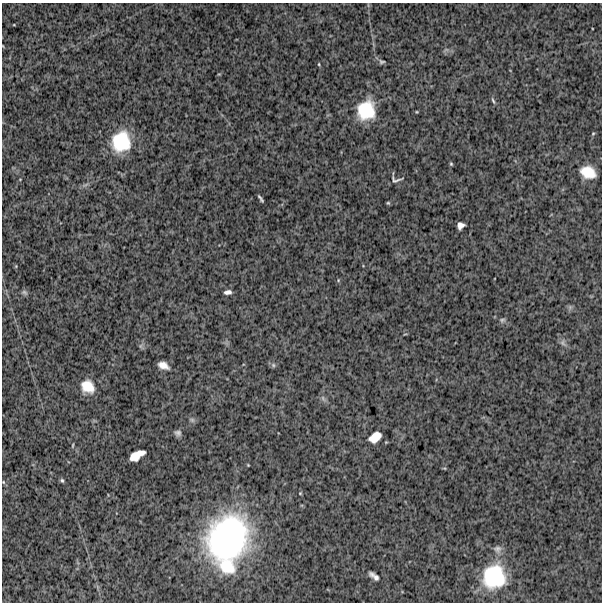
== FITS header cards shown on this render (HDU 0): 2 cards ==
NAXIS1  =                  600
NAXIS2  =                  600

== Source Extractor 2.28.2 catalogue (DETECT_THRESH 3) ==
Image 600 x 600 px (HDU 0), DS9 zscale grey, 1 PNG px = 1 image px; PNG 604 x 604 px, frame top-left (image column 1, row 600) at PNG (2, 3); no overlay
Background 1280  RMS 260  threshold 767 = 3 sigma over >= 5 px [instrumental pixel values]
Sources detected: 41; all 41 listed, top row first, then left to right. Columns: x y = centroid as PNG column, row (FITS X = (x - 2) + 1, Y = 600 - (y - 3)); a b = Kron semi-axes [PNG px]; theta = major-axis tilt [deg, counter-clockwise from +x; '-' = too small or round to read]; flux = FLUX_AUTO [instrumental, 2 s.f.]
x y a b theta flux
14 25 3 2 - 1.1e+04
382 62 7 5 -2 3.2e+04
319 64 4 3 - 1.5e+04
493 101 9 4 -66 3.3e+04
366 110 21 19 74 6.9e+05
417 112 4 3 - 1.4e+04
593 133 5 4 - 2.0e+04
121 142 22 20 76 8.5e+05
451 164 5 4 - 2.2e+04
588 172 17 12 -23 3.6e+05
20 179 5 3 - 1.3e+04
396 180 17 8 1 6.5e+04
260 198 8 3 -55 3.6e+04
388 203 4 4 - 2.0e+04
460 225 7 6 - 9.2e+04
16 266 5 3 - 1.4e+04
338 280 5 3 - 1.7e+04
24 292 9 6 -29 3.7e+04
228 292 7 4 8 6.6e+04
570 307 6 6 - 3.7e+04
502 320 8 6 17 3.9e+04
563 343 11 7 -47 6.6e+04
140 346 7 4 90 3.5e+04
163 365 10 6 -24 1.4e+05
273 365 6 6 - 3.6e+04
88 386 13 11 -45 3.0e+05
323 398 10 5 -57 4.8e+04
192 420 8 6 -27 4.1e+04
178 433 7 7 - 5.7e+04
375 437 14 9 36 2.1e+05
73 445 6 3 88 1.7e+04
137 455 15 7 31 2.5e+05
444 468 6 3 -17 1.8e+04
62 480 5 4 - 2.9e+04
3 482 5 4 - 1.8e+04
300 493 4 4 - 1.5e+04
228 538 50 42 59 4.4e+06
497 549 11 10 - 8.5e+04
227 566 25 18 -37 5.9e+05
374 576 11 5 -37 8.7e+04
494 577 27 26 - 1.2e+06
At the frame edge (FLAGS 8, measured only in part): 1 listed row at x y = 3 482